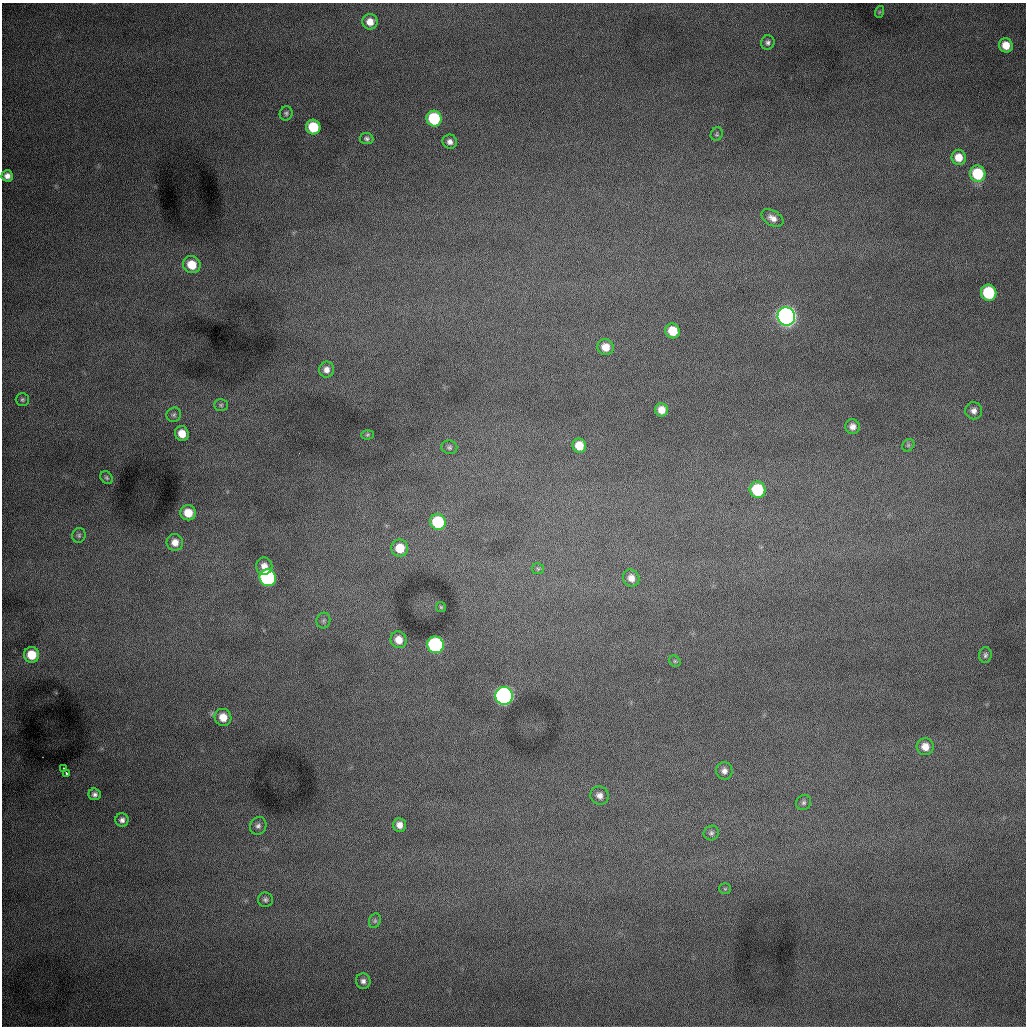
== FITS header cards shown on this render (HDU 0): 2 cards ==
NAXIS1  =                 1024 /fastest changing axis
NAXIS2  =                 1024 /next to fastest changing axis

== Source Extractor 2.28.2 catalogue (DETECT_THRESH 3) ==
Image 1024 x 1024 px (HDU 0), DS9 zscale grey, 1 PNG px = 1 image px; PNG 1028 x 1028 px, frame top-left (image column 1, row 1024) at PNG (2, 3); each listed source drawn as its Kron ellipse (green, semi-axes under 4 px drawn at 4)
Background 1000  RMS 13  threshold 37.9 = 3 sigma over >= 5 px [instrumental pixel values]
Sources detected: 66; all 66 listed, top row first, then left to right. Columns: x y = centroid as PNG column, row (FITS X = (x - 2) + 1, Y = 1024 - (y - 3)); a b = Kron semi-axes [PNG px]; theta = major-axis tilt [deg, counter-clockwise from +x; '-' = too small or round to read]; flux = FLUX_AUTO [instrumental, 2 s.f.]
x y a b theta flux
879 12 6 4 71 1200
370 22 7 7 - 8800
768 42 7 6 - 2700
1006 45 7 7 - 12000
286 113 7 6 - 1900
434 119 8 7 - 58000
313 127 7 7 - 33000
717 134 7 6 - 1500
367 139 7 5 -7 2100
450 142 7 7 - 3900
959 157 7 7 - 11000
978 174 8 7 - 40000
7 176 6 5 - 4700
772 218 12 7 -30 5700
192 265 9 8 - 18000
989 293 8 7 - 57000
786 316 9 8 - 720000
673 331 7 7 - 18000
605 347 8 8 - 10000
326 370 8 7 - 4900
22 399 6 6 - 1800
221 405 7 6 - 1900
661 410 6 6 - 8200
974 411 8 8 - 4300
174 415 7 7 - 2200
852 427 7 7 - 4800
182 434 7 7 - 12000
367 435 6 4 2 1200
908 445 7 5 46 1700
579 446 7 6 - 14000
449 447 8 7 - 2200
107 478 7 5 -52 1500
758 490 8 8 - 49000
188 513 8 7 - 15000
438 522 8 7 - 51000
79 535 7 6 - 2300
175 542 8 8 - 7800
400 548 8 8 - 18000
264 566 8 8 - 6200
538 569 6 5 - 1400
268 578 8 8 - 190000
631 578 9 8 - 6700
441 607 5 5 - 1100
323 620 8 7 - 2400
399 640 8 8 - 9700
435 645 8 8 - 150000
32 655 8 7 - 20000
985 655 8 6 86 2100
675 661 6 5 - 1200
504 696 9 8 - 440000
223 717 8 8 - 11000
925 747 8 8 - 8200
64 768 3 2 - 1400
724 771 8 8 - 4200
66 773 3 3 - 1200
95 794 6 6 - 2800
600 795 9 9 - 5100
804 803 8 7 - 2300
122 820 7 6 - 3300
399 825 7 6 - 5700
258 826 9 8 - 3600
711 833 8 7 - 2300
725 889 6 5 - 1200
265 900 7 7 - 2400
375 921 7 5 69 1900
363 981 8 7 - 3500